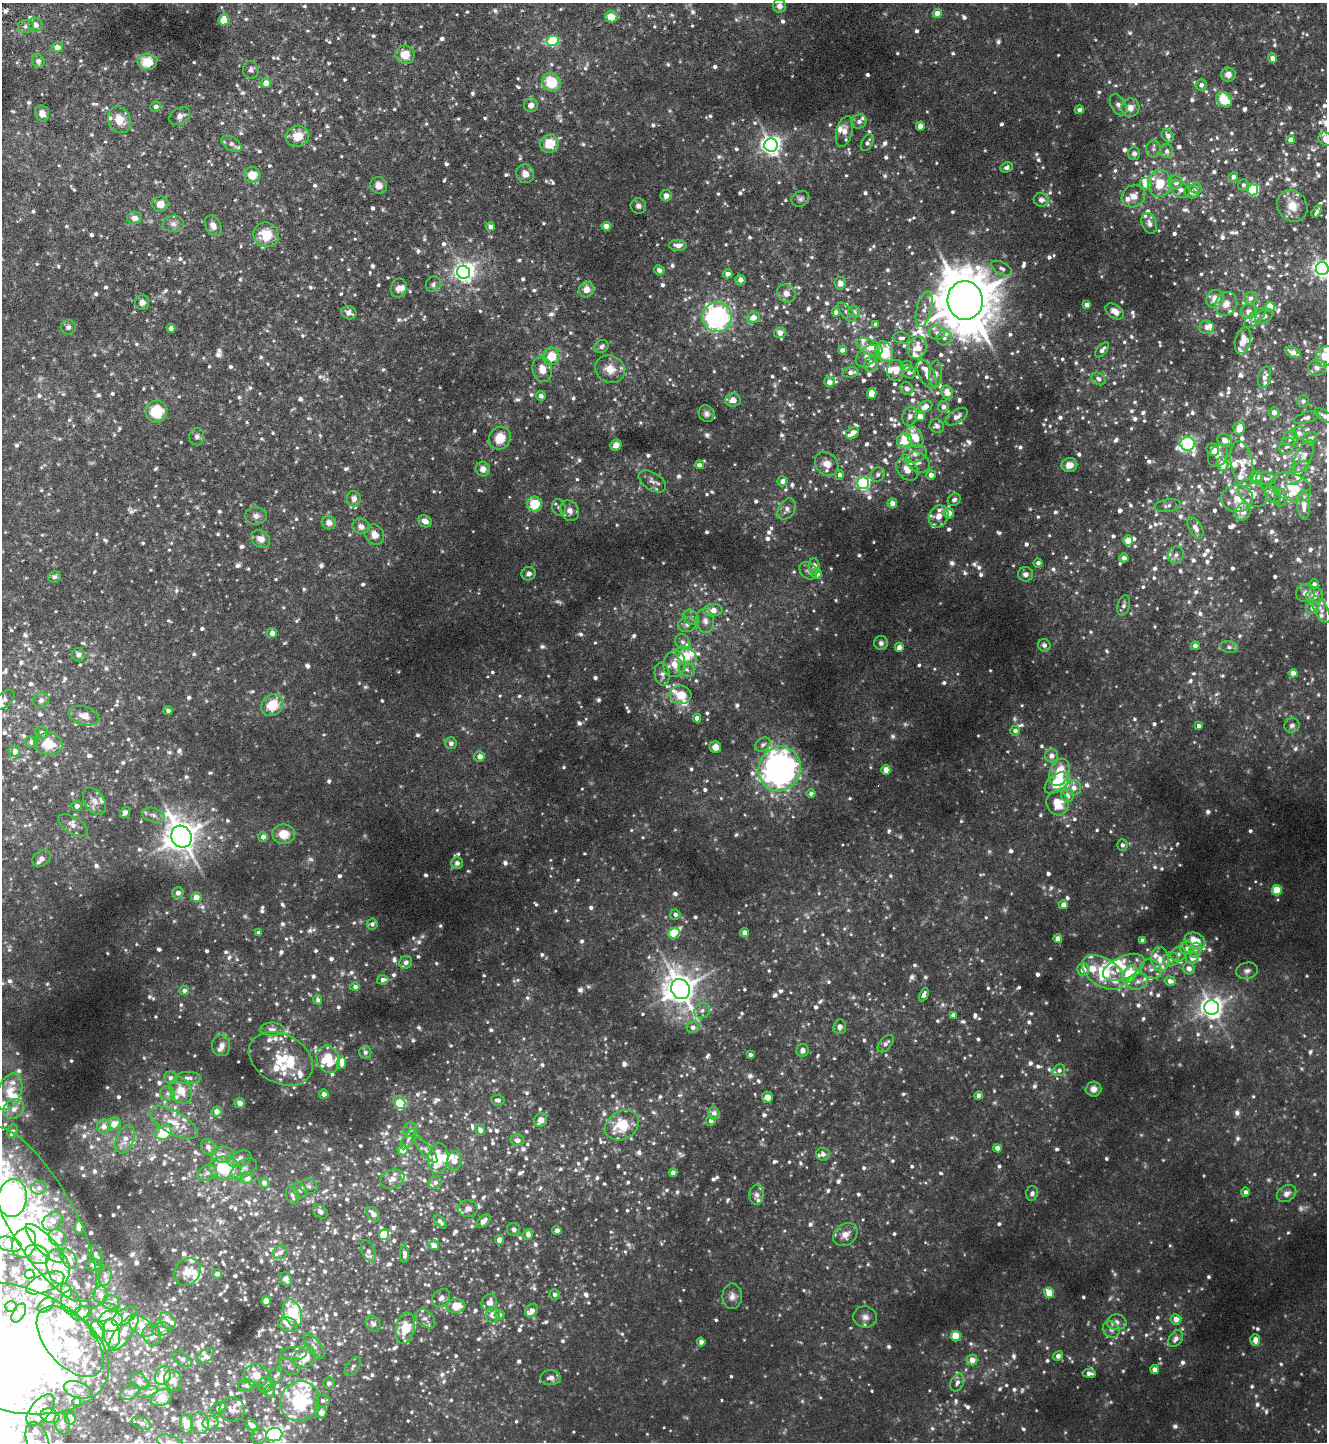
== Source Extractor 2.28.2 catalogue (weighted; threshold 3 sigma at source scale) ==
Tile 11 of 4 x 4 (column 3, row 3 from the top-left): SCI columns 2973-4297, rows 1493-2932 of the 5811 x 5865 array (HDU 1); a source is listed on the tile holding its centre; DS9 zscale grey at full resolution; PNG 1329 x 1444 px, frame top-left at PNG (2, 3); each listed source drawn as its Kron ellipse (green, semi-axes under 4 px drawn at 4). Shown black and unused: <1% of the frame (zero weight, under 3 of 6 exposures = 3% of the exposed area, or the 3 px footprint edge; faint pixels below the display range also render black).
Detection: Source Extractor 2.28.2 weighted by HDU 2 'WHT'; one run over the whole footprint, this tile lists its part. Background 0.0359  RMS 0.0056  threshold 0.0229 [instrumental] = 3 sigma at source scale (4.09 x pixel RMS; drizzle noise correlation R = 1.36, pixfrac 0.8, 0.05/0.05 arcsec/px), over >= 5 px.
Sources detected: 1945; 29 too faint to see at this stretch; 10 inside a brighter object's white glare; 1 long thin detection or spike segment (spike, bleed or trail) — neither listed nor drawn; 213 inside a brighter listed object's ellipse — not listed separately; of the other 1692, all 500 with FLUX_AUTO >= 1.72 (the completeness limit of this list) listed and drawn (1192 fainter detections not listed), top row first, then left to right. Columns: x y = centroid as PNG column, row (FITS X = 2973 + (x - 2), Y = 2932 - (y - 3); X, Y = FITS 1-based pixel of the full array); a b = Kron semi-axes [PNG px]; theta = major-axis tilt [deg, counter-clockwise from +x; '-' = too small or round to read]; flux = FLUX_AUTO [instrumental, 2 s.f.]
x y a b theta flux
779 6 6 6 - 3.2
937 13 4 4 - 4.9
611 17 6 5 - 9
224 20 5 5 - 14
35 25 7 7 - 3.7
26 26 8 6 10 1.7
553 41 6 5 - 40
57 47 5 5 - 4.4
405 55 9 9 - 7.1
1273 58 5 4 - 3.9
38 61 7 6 - 2.6
147 62 9 8 - 9
251 70 9 7 -76 1.7
1228 75 7 7 - 3.2
551 82 10 9 - 17
266 83 5 4 - 7.3
1201 85 5 5 - 2.4
1224 100 8 6 -38 16
531 105 7 7 - 3.3
1118 105 11 7 -60 2.5
156 107 5 5 - 2.2
1130 108 9 9 - 3.8
1079 110 5 4 - 1.9
42 113 8 7 - 3.3
180 116 11 8 32 2.7
119 120 14 11 -66 7.4
859 122 8 7 - 2.3
920 126 4 4 - 5.1
844 132 16 8 77 4.5
298 136 11 10 - 8.8
1168 136 7 5 -62 2.4
1326 139 8 6 -25 6.3
1291 140 4 4 - 3.7
867 143 9 5 60 1.8
231 144 11 6 -33 2.3
550 144 9 9 - 12
771 145 7 6 - 310
1153 149 8 7 - 1.8
1167 151 7 6 - 1.9
1134 153 7 6 - 2.2
1007 167 6 5 - 1.7
525 174 9 8 - 4.7
252 175 8 8 - 7.8
1233 177 5 4 - 2.9
1176 182 7 6 - 3.3
1160 183 13 11 82 12
1146 184 6 6 - 6.9
379 185 9 8 - 3.3
1243 185 5 5 - 1.8
1196 188 6 5 - 2.4
1180 189 10 8 -35 2.9
1253 190 5 5 - 51
1192 192 7 6 - 2.3
666 196 6 5 - 2.8
1133 196 12 10 36 5.2
801 199 9 7 31 1.7
1041 200 7 6 - 3
160 204 8 7 - 4.8
638 206 8 7 - 1.8
1292 206 16 14 -56 8.1
1317 212 7 3 58 1.8
134 218 7 6 - 3
1149 223 11 7 -69 2.5
173 224 10 8 6 2.3
213 226 11 7 -62 3.3
606 226 4 4 - 6.6
490 227 4 4 - 2.5
266 235 13 12 - 13
678 245 8 5 -1 3.8
1002 268 11 6 -30 2
1322 269 6 6 - 230
659 270 5 4 - 2.5
463 272 7 6 - 260
728 274 5 4 - 3.3
740 280 5 5 - 3
840 283 6 5 - 3.1
433 284 8 7 - 1.7
399 288 10 8 71 3.2
586 290 8 7 - 5.2
786 293 10 8 -47 4
1250 298 7 6 - 2.2
1215 299 9 8 - 5.4
965 300 19 17 -84 3300
142 302 7 7 - 2.7
1087 304 4 4 - 2.8
1226 304 12 10 59 4.7
1270 307 5 5 - 13
924 309 18 7 76 4.3
1115 311 10 6 -35 4.1
836 312 4 4 - 3.2
847 312 12 5 -48 2
854 312 6 6 - 2.2
1249 312 8 7 - 3.2
349 313 8 6 -21 2.7
1264 316 9 6 32 2.8
717 317 15 14 - 100
753 317 6 5 - 5
1255 318 13 6 42 2.4
875 324 4 4 - 2
68 327 7 7 - 1.8
1206 327 7 6 - 3.1
171 328 4 4 - 2.2
780 333 6 5 - 4.2
937 333 8 7 - 2.4
901 338 9 5 -5 2
944 338 8 7 - 1.9
1243 341 13 7 74 5.2
601 346 7 6 - 1.9
870 347 14 7 -22 7.2
917 348 11 9 65 6.8
842 350 4 4 - 3.2
1102 350 9 5 49 2.6
884 352 11 8 -62 16
1293 352 8 5 -25 3
551 356 9 8 - 12
867 356 13 8 41 3.7
1325 356 11 8 50 9.8
871 364 7 6 - 4.2
906 366 5 5 - 1.9
1317 368 9 8 - 2.3
542 369 12 9 -78 6
610 369 15 13 -26 7.3
896 370 10 8 84 5.4
851 372 8 5 7 3.1
909 372 7 6 - 1.9
927 374 16 7 -62 4.2
936 374 14 6 88 2.5
1264 377 11 6 74 3
1099 379 7 5 -35 1.8
829 382 5 5 - 4
907 388 7 5 -48 2.2
947 393 7 5 -67 4.8
872 394 5 4 - 8.3
541 396 5 4 - 2.2
733 400 8 6 5 3.8
1303 401 6 5 - 1.8
925 406 7 5 26 3.7
943 407 6 5 - 2.3
157 412 11 10 - 17
1274 412 5 5 - 3
707 414 8 7 - 2
910 416 9 7 74 2.4
1324 416 11 5 -36 2
920 417 5 4 - 5.8
957 417 12 6 33 3.2
1306 418 13 5 17 1.8
937 426 7 6 - 2.6
1239 428 6 5 - 5.8
853 433 7 5 34 3.5
1299 433 7 6 - 2.3
197 436 9 7 79 2
915 437 12 7 -63 11
500 438 11 10 - 9.7
1310 438 7 5 23 2
1290 439 8 7 - 2.7
904 440 7 7 - 12
1225 440 7 6 - 4.1
1187 444 7 7 - 110
616 445 6 5 - 3.3
1287 446 9 7 51 2
1213 450 7 5 -39 4.6
915 454 12 8 16 3.5
1218 456 12 9 59 3.8
1304 456 18 8 64 4.5
918 462 12 9 -37 3.2
827 464 13 10 -47 5.6
1222 464 7 6 - 6
1242 464 23 11 -79 7.6
699 465 4 4 - 2
1069 465 8 7 - 3.6
483 469 7 7 - 3.5
907 469 13 9 -45 5.5
1297 473 14 7 48 4.7
840 475 5 4 - 1.8
878 475 7 6 - 1.8
931 475 5 4 - 3.3
1256 478 6 6 - 6.1
1266 479 9 6 -6 2
652 481 15 8 -33 3
782 481 5 5 - 2.8
863 483 6 6 - 100
1291 487 21 13 -20 12
1253 493 16 11 -40 5.8
1273 495 9 7 -47 1.9
1237 498 16 13 5 8.4
1281 498 9 6 -89 1.8
354 499 8 7 - 3.1
954 500 7 5 35 1.7
892 503 4 4 - 4
534 504 7 7 - 15
1304 505 14 6 -87 5.1
1167 506 13 6 10 2
559 508 8 6 -73 1.8
787 509 11 8 58 2.7
570 511 11 9 -61 3.5
1243 512 9 7 64 3.4
949 513 5 5 - 6.2
256 516 10 8 -5 2.5
939 516 11 9 65 5
425 521 7 5 -33 3.8
329 523 7 6 - 2.6
361 526 8 7 - 2.9
1195 528 12 6 -60 3.5
375 535 10 9 - 4.1
261 539 10 8 -37 4.2
1128 540 5 5 - 7.7
1176 555 9 7 59 2.6
1124 558 4 4 - 2.3
1038 563 4 4 - 1.9
814 566 8 5 -87 3
808 571 9 7 -47 1.9
528 574 7 6 - 1.9
816 574 5 5 - 4
1025 574 7 7 - 2.7
54 577 6 6 - 1.9
1314 584 5 4 - 1.8
1306 593 9 9 - 2.7
1315 595 8 8 - 4
1124 605 10 6 76 1.9
1312 608 6 6 - 2.6
1321 609 14 6 -60 3.2
713 610 9 6 2 5.3
691 617 8 6 -47 2
705 621 12 9 -80 3.5
687 625 9 7 15 2.1
272 633 5 5 - 3.2
683 642 8 7 - 2.1
881 643 7 7 - 1.9
1044 645 6 6 - 2.5
1195 646 4 4 - 2.8
899 647 4 4 - 3.6
1229 647 9 6 -9 1.7
78 655 7 6 - 2.8
686 656 11 8 -33 8.5
674 664 13 11 78 7.2
687 669 8 6 -36 2
1293 673 4 4 - 4
662 674 11 7 -81 2.5
680 695 11 9 -5 9.3
4 700 13 7 40 2.1
41 700 8 7 - 2.1
272 705 12 10 41 14
168 711 4 4 - 1.8
84 716 16 9 -17 4.8
697 718 4 4 - 2.9
1292 725 8 7 - 1.9
1198 726 4 3 - 1.8
1015 731 5 5 - 2.2
42 733 6 6 - 2.1
31 742 6 6 - 1.8
451 743 6 6 - 2.5
48 744 14 11 -7 13
763 745 8 6 33 2
715 747 6 5 - 3.5
15 751 6 5 - 3.2
479 756 5 5 - 3.9
1051 756 7 6 - 3
780 769 22 21 - 190
886 770 5 4 - 6
1059 772 14 9 71 14
1057 783 14 8 38 15
1074 788 7 7 - 3.4
811 793 4 4 - 1.7
1068 795 7 6 - 2.8
95 801 15 10 -58 4.2
1057 803 12 11 - 11
77 806 5 5 - 2.3
125 813 6 4 55 4.2
153 815 12 7 -16 2.7
73 825 16 8 -31 3.6
284 834 11 9 0 8.4
181 837 11 10 - 860
263 837 5 4 - 2.9
1122 845 5 5 - 1.8
41 858 10 7 39 2.6
457 863 6 5 - 2.2
1277 890 5 5 - 20
178 893 6 5 - 3.1
196 897 5 5 - 5.9
1063 905 4 4 - 3.9
675 914 5 5 - 1.7
372 924 5 5 - 1.8
744 932 4 4 - 3.3
258 933 4 4 - 1.8
674 933 6 5 - 32
1058 939 4 4 - 4.9
1142 940 4 4 - 2.2
1195 941 10 8 -22 13
1187 948 7 7 - 2.2
1195 950 8 6 68 1.8
1178 954 8 7 - 2.1
1192 958 6 6 - 4.1
1160 959 12 9 -80 4.7
1171 959 7 7 - 1.8
406 962 7 6 - 2.1
1124 967 22 11 24 9.2
1189 968 6 6 - 3.3
1151 969 11 9 -32 3
1083 970 6 5 - 5.2
1247 971 11 8 11 2.6
1103 972 24 14 -33 23
1129 974 10 6 58 37
383 980 6 5 - 2.3
1170 981 5 5 - 3.4
1138 982 10 7 21 3
355 987 4 4 - 2
680 989 10 9 - 830
184 990 5 4 - 1.9
924 995 7 4 66 2.1
318 1000 5 4 - 1.8
1212 1008 7 7 - 370
702 1010 8 7 - 2.3
953 1015 4 4 - 2.5
693 1027 6 5 - 2.5
840 1027 7 6 - 2.5
272 1029 12 6 -1 2.5
886 1044 10 6 49 2.1
221 1046 10 9 - 2.9
802 1050 6 6 - 2.5
365 1052 6 6 - 1.7
750 1055 4 4 - 1.8
281 1059 34 24 -28 23
328 1059 14 11 -69 18
341 1063 6 4 83 6
1059 1070 6 5 - 1.7
171 1078 6 6 - 2.1
188 1078 13 6 1 2.9
1093 1089 8 7 - 2.9
181 1090 14 10 -64 9
9 1092 19 12 68 8.7
168 1093 7 7 - 2.1
324 1094 4 4 - 3.1
979 1096 4 4 - 3
767 1097 5 5 - 3.2
498 1100 6 5 - 2.3
240 1103 5 5 - 3.4
400 1104 5 5 - 53
14 1109 11 9 38 3.6
217 1111 5 5 - 4.5
714 1113 6 5 - 3
541 1120 7 6 - 5.1
711 1121 5 5 - 2.2
174 1123 26 11 -29 11
114 1124 7 6 - 5.8
622 1125 18 14 32 18
104 1126 7 7 - 3.7
410 1130 7 6 - 2
480 1130 5 5 - 2.9
13 1131 7 5 63 1.9
163 1132 8 7 - 19
125 1139 15 8 67 5
408 1139 12 5 57 1.9
517 1140 7 5 -11 2.7
208 1147 8 6 -57 2.8
997 1148 4 4 - 5.2
402 1150 5 5 - 7
426 1150 16 5 -50 2.6
823 1154 7 6 - 2.4
222 1155 12 8 1 3.5
438 1158 15 10 84 18
240 1159 12 7 22 3.8
454 1161 10 7 81 5.7
225 1168 16 11 -9 23
244 1169 14 8 32 3.4
673 1172 4 4 - 2
207 1173 10 7 25 2.5
247 1178 6 6 - 5.6
392 1179 12 9 22 3.9
264 1183 5 5 - 3.8
435 1183 7 6 - 2.1
309 1186 9 7 -14 1.8
39 1188 8 6 15 1.9
300 1191 8 6 -46 1.7
1245 1192 4 4 - 2
1032 1193 7 6 - 1.7
1286 1193 10 8 32 3
292 1195 9 6 -72 2.6
756 1195 10 7 82 2
12 1198 19 14 82 72
468 1209 9 8 - 3.8
320 1212 8 5 -45 2
39 1214 99 33 -60 84
373 1214 8 5 -49 3.6
52 1221 11 8 41 4.5
483 1221 8 5 44 2.9
440 1222 8 4 -51 2.1
79 1227 7 4 -86 4.6
514 1230 6 6 - 1.9
557 1231 4 4 - 2.3
528 1234 5 4 - 3.5
384 1235 5 5 - 31
845 1235 13 10 40 5.2
57 1238 9 7 -47 2.6
499 1240 5 4 - 5.3
24 1243 15 12 72 61
9 1244 13 7 -14 5.4
45 1244 26 8 -46 13
434 1245 5 4 - 4.8
368 1251 11 6 -67 2.3
280 1252 7 6 - 2.7
37 1254 13 9 -24 4.5
404 1254 8 4 -89 2.4
96 1256 11 6 -65 1.8
69 1259 11 7 -58 2.7
94 1265 7 6 - 2.5
58 1267 18 11 -76 9.2
187 1272 15 12 54 6.8
30 1274 5 4 - 7.5
217 1274 5 4 - 3
105 1276 10 6 80 1.8
286 1279 7 5 -67 3.1
45 1283 20 9 23 6.8
66 1291 7 5 -70 9
1049 1292 5 4 - 14
101 1295 8 7 - 2.7
554 1295 5 5 - 1.9
732 1296 13 9 -90 3.3
441 1298 10 7 46 2.7
266 1301 5 4 - 6.7
111 1302 8 7 - 2.7
489 1302 8 7 - 4
71 1303 12 9 -74 4.3
46 1305 9 6 39 3.3
11 1306 6 5 - 1.9
456 1306 9 7 2 11
532 1310 7 6 - 3.6
104 1312 14 9 13 6.4
19 1313 10 6 60 2
81 1313 9 6 30 4.6
293 1313 14 8 -68 20
493 1315 7 7 - 3.7
500 1315 5 5 - 1.7
124 1316 14 7 32 4.6
865 1317 12 10 -13 3.3
425 1319 11 7 -43 2.6
1176 1319 5 5 - 4.6
111 1321 12 10 6 33
167 1321 9 7 -51 4.9
1117 1322 10 8 -4 3.3
373 1324 9 6 -55 2.3
288 1325 10 7 -19 2.9
141 1326 13 8 -36 7.4
405 1328 16 9 78 14
162 1329 9 6 16 2
1111 1329 9 7 -47 2.5
97 1330 9 7 -64 2.5
124 1332 22 8 53 8.7
112 1333 15 8 -83 9.7
152 1335 11 9 -72 4.2
956 1336 5 5 - 21
1176 1339 9 6 56 3.1
1255 1340 6 5 - 4.5
70 1341 42 23 -48 27
701 1342 4 4 - 3.3
314 1346 15 6 -52 2.9
7 1347 104 62 -17 820
293 1354 13 6 1 2.5
205 1356 10 6 41 2.7
1058 1356 5 4 - 2.3
304 1357 12 9 42 13
182 1359 11 5 -34 1.7
972 1360 5 5 - 5
290 1366 11 6 -35 2.3
353 1367 11 6 53 1.8
1155 1370 4 4 - 5.3
1089 1373 6 4 -7 2.6
163 1375 9 7 62 12
256 1375 13 11 -17 6.9
275 1376 8 7 - 1.8
551 1378 10 7 2 2.9
173 1380 11 8 -66 4.6
139 1381 11 6 -39 2.8
329 1383 6 5 - 2
957 1383 9 6 64 2.4
246 1385 8 6 6 2.5
266 1385 8 7 - 3.1
78 1390 15 8 -17 4
269 1391 6 5 - 2.6
130 1392 10 6 28 2.3
147 1392 11 5 17 1.9
161 1398 11 8 25 7
77 1401 4 4 - 3
300 1401 20 19 - 42
323 1401 7 6 - 2
218 1408 8 5 23 2
232 1409 12 12 - 4.9
41 1410 18 9 50 4.5
321 1413 6 5 - 4.5
50 1416 9 7 -17 4.5
70 1419 5 5 - 7.1
142 1423 10 6 -22 2
200 1423 11 9 -79 6.8
211 1423 8 7 - 2.1
62 1424 11 7 -76 2.9
186 1424 10 6 -85 8.4
252 1425 7 5 -35 3.5
274 1435 8 6 5 210
259 1436 8 7 - 2
38 1442 21 11 -72 4.1
170 1442 13 6 -16 2.7
Isophote crosses this tile's border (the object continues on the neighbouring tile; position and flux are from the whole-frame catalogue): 9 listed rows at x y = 1326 139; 1322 269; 1325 356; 4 700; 9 1244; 7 1347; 274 1435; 38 1442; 170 1442